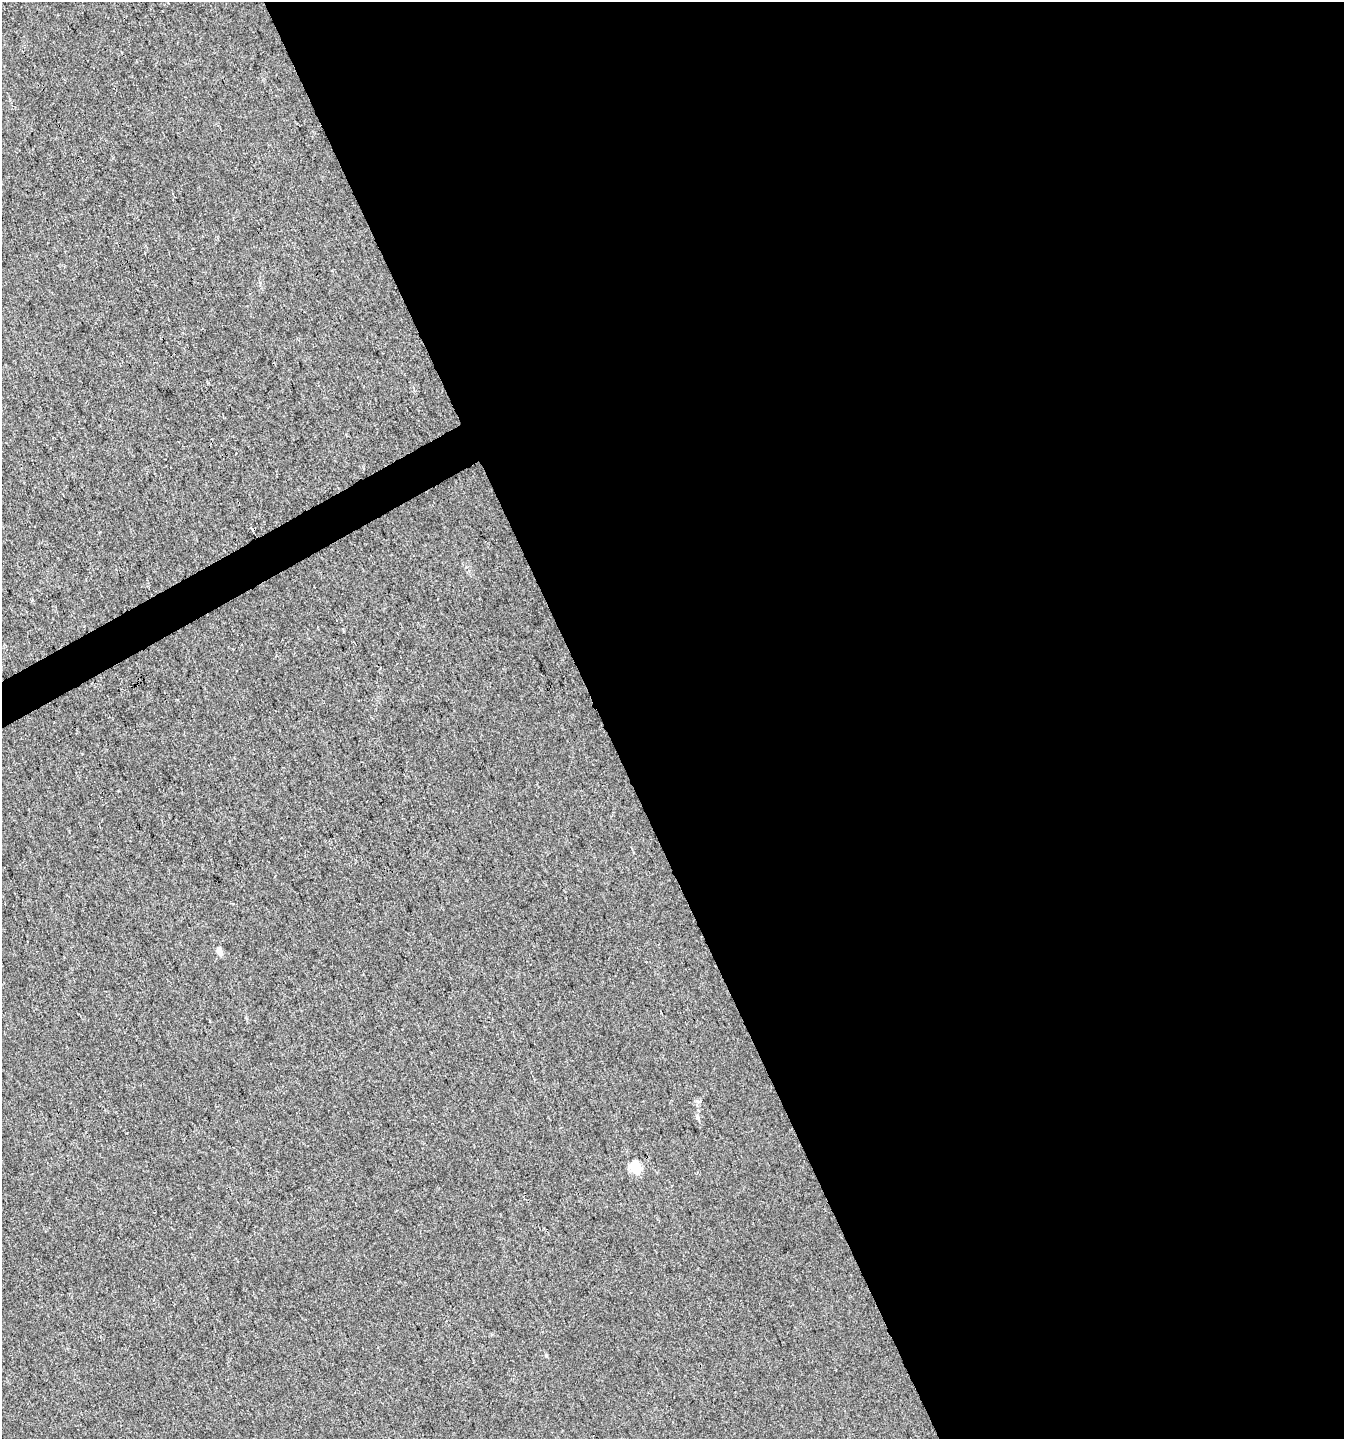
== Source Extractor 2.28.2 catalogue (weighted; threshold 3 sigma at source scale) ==
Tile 8 of 4 x 4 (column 4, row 2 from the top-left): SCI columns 4127-5468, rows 2876-4312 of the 5627 x 5748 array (HDU 1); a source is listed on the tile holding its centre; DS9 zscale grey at full resolution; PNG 1346 x 1441 px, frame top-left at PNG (2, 2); no overlay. Shown black and unused: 56% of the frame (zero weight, under 3 of 4 exposures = <1% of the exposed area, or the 3 px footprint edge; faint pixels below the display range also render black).
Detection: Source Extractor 2.28.2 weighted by HDU 2 'WHT'; one run over the whole footprint, this tile lists its part. Background 0.00553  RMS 0.0034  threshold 0.0153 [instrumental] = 3 sigma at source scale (4.5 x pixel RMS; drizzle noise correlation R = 1.50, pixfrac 1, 0.0396/0.0396 arcsec/px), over >= 5 px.
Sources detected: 4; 1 cosmic-ray / hot-pixel residue — not listed; the other 3 listed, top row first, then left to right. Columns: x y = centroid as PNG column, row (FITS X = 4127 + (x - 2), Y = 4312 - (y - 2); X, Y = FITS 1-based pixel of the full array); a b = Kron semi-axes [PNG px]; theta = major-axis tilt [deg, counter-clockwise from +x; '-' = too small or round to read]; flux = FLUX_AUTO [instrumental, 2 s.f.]
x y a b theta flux
219 951 5 4 - 3.9
697 1117 8 4 -88 0.69
635 1167 6 5 - 26